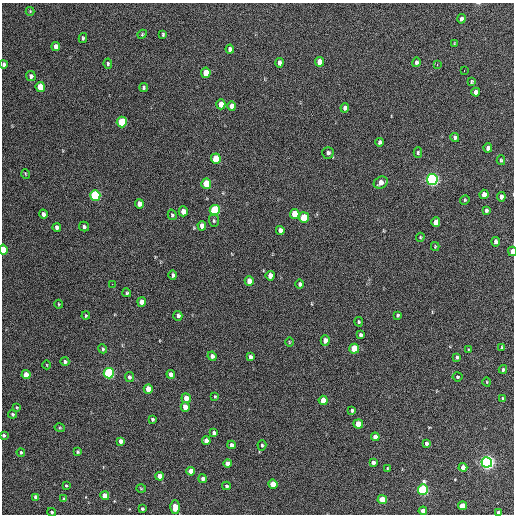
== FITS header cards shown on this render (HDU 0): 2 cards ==
NAXIS1  =                  512 / Axis length
NAXIS2  =                  512 / Axis length

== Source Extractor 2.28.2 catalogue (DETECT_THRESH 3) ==
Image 512 x 512 px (HDU 0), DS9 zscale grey, 1 PNG px = 1 image px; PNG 516 x 516 px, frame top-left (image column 1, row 512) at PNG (2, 3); each listed source drawn as its Kron ellipse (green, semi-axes under 4 px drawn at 4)
Background 404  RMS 19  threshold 58.1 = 3 sigma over >= 5 px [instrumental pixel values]
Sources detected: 135; all 135 listed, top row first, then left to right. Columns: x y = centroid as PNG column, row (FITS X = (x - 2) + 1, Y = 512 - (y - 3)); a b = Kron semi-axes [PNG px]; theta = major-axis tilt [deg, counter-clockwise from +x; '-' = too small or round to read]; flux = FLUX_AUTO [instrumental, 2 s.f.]
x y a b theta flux
30 11 4 4 - 1300
461 19 4 4 - 5300
142 34 5 4 - 1400
163 34 4 3 - 1700
83 38 5 3 - 1800
455 43 4 2 - 1200
56 46 5 4 - 7200
230 49 4 4 - 4300
319 62 5 4 - 15000
416 62 5 4 - 2800
279 63 5 4 - 4700
4 64 4 3 - 3200
108 64 5 4 - 2000
437 65 3 3 - 3300
464 71 3 2 - 2200
206 73 5 4 - 23000
31 76 5 4 - 4700
471 82 4 3 - 1500
40 87 5 4 - 29000
144 88 4 4 - 2100
476 92 4 4 - 6500
221 104 5 4 - 14000
232 106 5 4 - 9300
345 108 5 4 - 5600
122 122 5 5 - 68000
455 137 4 4 - 3200
379 142 4 3 - 2400
488 148 4 4 - 5600
328 153 6 5 - 3600
418 153 5 4 - 2000
216 159 5 5 - 38000
501 160 5 4 - 1600
26 174 5 3 - 1100
432 179 5 5 - 390000
381 183 7 5 27 9000
206 184 5 5 - 40000
484 194 5 4 - 9300
95 195 5 5 - 120000
501 197 4 4 - 6900
465 200 5 4 - 1500
139 204 5 4 - 8500
215 210 5 5 - 91000
486 210 4 4 - 2500
183 211 5 4 - 11000
43 214 4 3 - 4200
295 214 5 5 - 25000
172 215 5 4 - 1800
304 217 5 5 - 43000
214 221 6 5 - 2100
436 222 5 4 - 8800
202 226 5 4 - 8400
57 227 4 4 - 4800
84 227 5 4 - 2600
280 230 4 4 - 4800
420 237 4 4 - 1400
496 242 5 4 - 3700
435 246 4 4 - 1200
3 250 5 4 - 26000
512 251 5 3 - 17000
173 275 4 4 - 3000
270 276 4 4 - 12000
249 281 5 4 - 13000
112 284 2 2 - 3100
300 284 5 4 - 2500
127 293 4 4 - 2000
142 302 5 4 - 12000
59 304 4 4 - 1200
397 315 3 3 - 1800
86 316 4 3 - 1300
178 316 5 4 - 4300
359 322 5 4 - 1700
360 335 4 3 - 3000
325 340 5 4 - 8500
289 342 5 3 - 1100
502 347 4 4 - 1500
103 349 5 4 - 2100
354 349 5 5 - 46000
469 350 3 3 - 1200
212 356 4 4 - 5000
250 357 4 4 - 3200
457 357 4 4 - 2300
65 362 4 4 - 2900
47 365 4 3 - 990
503 369 4 3 - 1900
109 373 5 5 - 160000
171 374 4 4 - 6500
26 375 4 4 - 21000
129 377 5 4 - 3000
457 377 5 4 - 2200
487 382 4 3 - 1000
148 389 5 4 - 21000
215 396 4 3 - 1200
186 398 5 4 - 12000
502 398 4 4 - 1400
323 400 4 4 - 19000
17 407 3 3 - 1100
185 407 5 4 - 13000
352 410 3 3 - 2500
12 414 4 4 - 2200
152 419 3 3 - 2200
358 424 5 4 - 27000
60 428 5 3 - 1300
214 433 4 3 - 3500
4 435 4 3 - 2700
375 437 4 4 - 12000
121 441 4 4 - 6400
206 441 4 4 - 7800
426 443 4 3 - 3100
231 445 4 4 - 4900
262 445 5 4 - 1800
21 452 4 3 - 1800
78 452 3 3 - 1700
373 462 4 4 - 4200
487 462 5 5 - 480000
227 463 4 4 - 7100
463 467 4 4 - 8600
387 468 3 2 - 1300
191 471 4 4 - 12000
160 476 4 4 - 12000
202 479 4 4 - 3300
273 484 4 4 - 21000
66 486 3 2 - 1300
226 486 4 4 - 2000
141 489 5 3 - 1000
423 490 5 5 - 160000
105 496 4 4 - 15000
36 497 4 4 - 6900
64 498 4 4 - 1700
382 500 5 4 - 30000
463 506 4 4 - 17000
175 507 6 4 87 15000
142 509 3 3 - 2200
423 511 4 4 - 9900
52 512 4 4 - 2000
499 513 4 3 - 8900
At the frame edge (FLAGS 8, measured only in part): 6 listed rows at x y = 4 64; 3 250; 512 251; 4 435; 52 512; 499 513